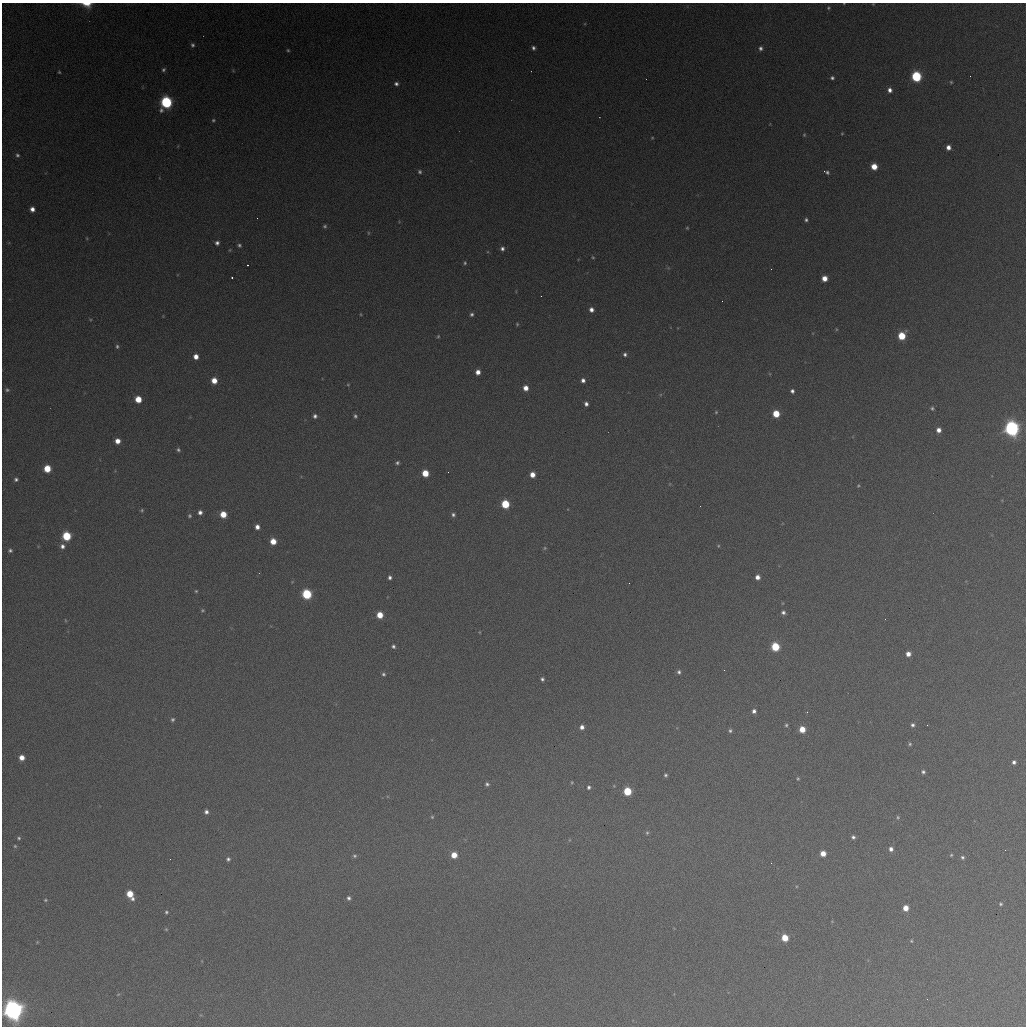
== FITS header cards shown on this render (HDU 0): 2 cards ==
NAXIS1  =                 1024 / length of data axis 1
NAXIS2  =                 1024 / length of data axis 2

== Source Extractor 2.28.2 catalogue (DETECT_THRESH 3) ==
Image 1024 x 1024 px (HDU 0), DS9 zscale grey, 1 PNG px = 1 image px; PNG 1028 x 1028 px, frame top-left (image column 1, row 1024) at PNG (2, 3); no overlay
Background 368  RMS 16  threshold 47.7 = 3 sigma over >= 5 px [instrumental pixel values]
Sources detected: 153; all 153 listed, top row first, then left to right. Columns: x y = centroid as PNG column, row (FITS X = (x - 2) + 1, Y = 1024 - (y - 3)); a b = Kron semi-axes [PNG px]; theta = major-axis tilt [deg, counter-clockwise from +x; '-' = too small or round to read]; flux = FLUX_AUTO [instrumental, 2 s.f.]
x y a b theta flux
844 3 2 2 - 6.2e+02
87 4 12 6 -8 1.2e+04
873 4 3 3 - 7.1e+02
828 8 4 3 - 1.2e+03
192 45 5 4 - 2.3e+03
533 48 5 4 - 2.9e+03
760 48 6 5 - 3.1e+03
288 50 4 3 - 1.3e+03
163 70 6 4 46 2.2e+03
59 72 3 3 - 1.0e+03
916 76 6 6 - 9.9e+04
832 78 4 3 - 2.2e+03
951 82 4 4 - 1.3e+03
396 84 5 5 - 3.0e+03
890 90 6 5 - 5.0e+03
166 102 7 6 - 1.5e+05
213 120 4 4 - 1.6e+03
842 134 4 3 - 8.8e+02
804 135 5 4 - 1.1e+03
652 138 3 3 - 1.0e+03
948 147 5 4 - 6.2e+03
17 155 6 5 - 2.5e+03
874 166 5 5 - 1.6e+04
420 172 5 5 - 2.1e+03
827 172 7 3 -23 2.4e+03
32 209 5 4 - 5.9e+03
257 218 2 2 - 5.3e+02
806 220 4 4 - 2.2e+03
325 226 5 5 - 2.0e+03
687 228 4 3 - 1.1e+03
368 233 5 3 - 1.1e+03
87 238 5 3 - 9.0e+02
217 243 5 4 - 3.2e+03
239 245 4 3 - 1.9e+03
502 249 6 5 - 3.3e+03
593 257 4 3 - 1.1e+03
465 263 5 5 - 1.9e+03
247 265 2 2 - 9.1e+02
232 277 3 2 - 2.2e+03
824 278 5 5 - 1.1e+04
541 296 2 2 - 7.2e+02
591 310 5 4 - 5.1e+03
360 314 5 3 - 9.0e+02
472 314 5 5 - 2.5e+03
517 324 4 4 - 1.3e+03
836 329 5 3 - 9.2e+02
438 336 4 3 - 1.2e+03
902 336 6 5 - 3.3e+04
117 346 5 4 - 2.0e+03
625 354 5 4 - 2.6e+03
196 356 5 5 - 8.1e+03
478 372 5 4 - 7.4e+03
214 380 5 5 - 1.3e+04
583 380 5 4 - 4.0e+03
348 385 4 4 - 9.9e+02
526 388 6 5 - 8.6e+03
7 390 6 5 - 2.1e+03
792 391 4 4 - 3.1e+03
138 399 5 5 - 1.9e+04
586 404 4 4 - 3.6e+03
932 408 4 4 - 1.8e+03
716 412 4 4 - 1.2e+03
776 414 5 5 - 2.4e+04
315 416 5 5 - 3.2e+03
355 416 5 4 - 2.1e+03
1012 428 7 6 - 4.2e+05
939 430 5 4 - 6.4e+03
117 441 5 5 - 9.0e+03
178 450 5 4 - 2.1e+03
397 463 5 4 - 2.2e+03
47 469 5 5 - 2.5e+04
448 472 2 2 - 7.2e+02
425 473 5 5 - 2.3e+04
532 475 5 4 - 9.8e+03
16 479 5 4 - 2.5e+03
858 486 4 3 - 1.1e+03
505 504 6 5 - 4.4e+04
142 510 5 4 - 1.5e+03
200 512 5 4 - 4.0e+03
223 514 5 5 - 1.9e+04
453 515 5 5 - 2.6e+03
189 516 5 4 - 1.7e+03
257 527 5 4 - 5.6e+03
67 536 6 5 - 4.9e+04
273 541 5 5 - 1.6e+04
62 546 6 6 - 4.4e+03
718 546 5 4 - 1.2e+03
545 548 5 4 - 1.4e+03
10 550 5 5 - 2.3e+03
390 577 4 3 - 2.8e+03
757 577 4 4 - 6.3e+03
629 583 2 2 - 5.7e+02
196 591 4 4 - 1.1e+03
307 594 6 5 - 8.1e+04
202 610 5 4 - 1.3e+03
783 612 5 5 - 3.0e+03
380 615 5 5 - 1.8e+04
885 619 2 2 - 2.6e+03
65 620 5 3 - 9.0e+02
393 646 4 4 - 2.3e+03
775 647 6 5 - 4.8e+04
908 654 4 4 - 7.1e+03
724 670 3 2 - 1.1e+03
679 672 5 4 - 2.4e+03
383 674 4 4 - 1.8e+03
542 679 5 4 - 2.4e+03
754 711 5 4 - 3.7e+03
172 719 5 4 - 2.0e+03
786 725 5 4 - 1.7e+03
912 725 5 5 - 2.7e+03
927 725 2 2 - 5.1e+02
582 727 5 5 - 5.2e+03
802 729 5 5 - 1.6e+04
730 731 5 5 - 2.2e+03
910 744 5 4 - 1.6e+03
22 757 5 5 - 9.6e+03
1014 762 4 4 - 3.1e+03
923 772 5 5 - 2.5e+03
665 775 4 3 - 1.8e+03
798 779 4 3 - 1.2e+03
572 782 4 3 - 9.6e+02
487 784 5 5 - 2.4e+03
589 787 5 4 - 2.4e+03
627 791 5 5 - 4.1e+04
206 812 5 4 - 3.8e+03
432 817 4 4 - 1.2e+03
898 817 6 4 -87 1.6e+03
647 833 6 5 - 1.9e+03
853 837 4 4 - 2.5e+03
19 838 5 4 - 1.6e+03
569 840 6 3 71 1.0e+03
15 846 4 4 - 1.3e+03
891 849 5 5 - 4.3e+03
823 853 5 5 - 1.1e+04
454 855 5 5 - 1.4e+04
951 855 4 4 - 1.2e+03
354 856 5 5 - 2.0e+03
962 857 4 4 - 2.0e+03
228 859 4 4 - 2.4e+03
771 863 2 2 - 5.0e+02
130 894 5 5 - 2.1e+04
349 898 5 4 - 2.6e+03
133 899 6 5 - 3.2e+03
45 900 5 4 - 1.3e+03
1001 904 5 5 - 1.6e+03
906 908 5 4 - 1.3e+04
166 912 4 4 - 1.7e+03
166 929 5 4 - 1.2e+03
785 938 5 5 - 2.3e+04
911 941 4 4 - 1.2e+03
37 942 4 4 - 9.0e+02
927 999 2 2 - 5.8e+02
13 1010 7 7 - 1.0e+06
At the frame edge (FLAGS 8, measured only in part): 4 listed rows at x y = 844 3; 87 4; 873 4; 13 1010